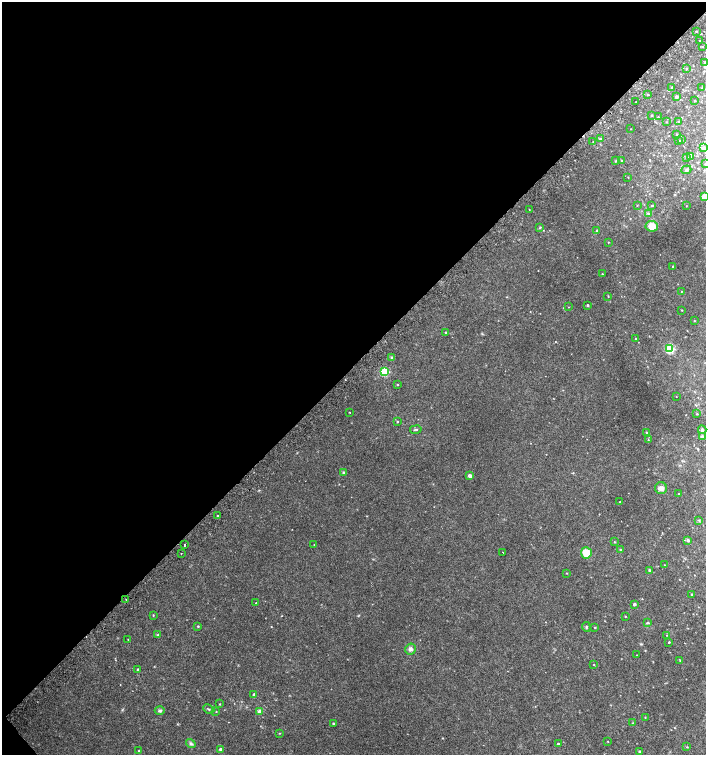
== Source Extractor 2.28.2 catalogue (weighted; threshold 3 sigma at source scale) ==
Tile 5 of 4 x 4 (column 1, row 2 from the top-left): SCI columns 182-1589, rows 3047-4551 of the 6060 x 6084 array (HDU 1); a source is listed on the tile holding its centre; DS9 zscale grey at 2 x 2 block average (1 PNG px = mean of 2 x 2 image px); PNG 708 x 757 px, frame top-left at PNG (2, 2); each listed source drawn as its Kron ellipse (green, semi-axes under 4 px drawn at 4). Shown black and unused: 49% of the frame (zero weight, under 2 of 3 exposures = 2% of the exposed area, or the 3 px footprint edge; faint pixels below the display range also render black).
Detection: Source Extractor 2.28.2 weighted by HDU 2 'WHT'; one run over the whole footprint, this tile lists its part. Background 0.0224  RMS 0.0055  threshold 0.0248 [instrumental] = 3 sigma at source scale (4.5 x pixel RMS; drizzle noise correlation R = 1.50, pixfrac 1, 0.0396/0.0396 arcsec/px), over >= 5 px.
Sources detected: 118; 2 inside a brighter listed object's ellipse — not listed separately; the other 116 listed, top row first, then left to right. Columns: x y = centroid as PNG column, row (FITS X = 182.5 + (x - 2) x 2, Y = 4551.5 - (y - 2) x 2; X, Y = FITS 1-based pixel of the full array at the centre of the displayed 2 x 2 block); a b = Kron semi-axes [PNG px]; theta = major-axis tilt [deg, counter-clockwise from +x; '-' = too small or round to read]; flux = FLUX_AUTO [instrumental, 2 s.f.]
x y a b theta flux
696 31 2 2 - 0.68
700 41 3 2 - 0.99
702 46 3 2 - 0.55
705 62 3 2 - 0.79
686 68 2 2 - 0.69
672 87 3 2 - 1.7
702 88 2 2 - 0.38
648 94 3 2 - 1.1
677 97 3 3 - 2.5
636 101 2 2 - 0.51
695 101 2 2 - 0.85
651 115 2 2 - 1.1
658 117 2 2 - 0.66
666 122 3 2 - 0.53
678 122 3 2 - 0.65
630 129 2 2 - 0.36
677 134 3 2 - 0.68
600 139 3 2 - 2.2
681 140 3 2 - 1
679 141 2 2 - 1
593 142 2 2 - 0.67
703 148 3 3 - 3.1
691 156 4 3 - 1.3
687 157 3 3 - 1.7
615 161 3 2 - 0.76
622 161 2 2 - 1.7
705 164 3 3 - 1
686 170 5 3 - 2.5
628 177 2 2 - 0.51
704 196 3 2 - 23
637 205 2 2 - 0.68
651 205 3 3 - 1.2
686 206 2 2 - 0.38
529 209 2 2 - 1.5
648 213 3 3 - 1.3
652 226 6 5 - 15
540 228 3 2 - 0.86
597 230 3 2 - 0.79
608 242 2 2 - 0.61
673 266 2 2 - 0.94
602 274 2 2 - 0.86
681 291 2 2 - 0.46
608 296 3 2 - 0.58
587 305 2 2 - 1.7
569 307 2 2 - 0.42
682 310 2 2 - 0.55
694 321 3 2 - 0.54
446 332 2 2 - 0.93
635 339 2 2 - 0.67
670 349 3 3 - 120
392 357 4 4 - 1.5
385 372 3 3 - 88
397 385 3 2 - 0.81
676 396 2 2 - 0.38
349 412 2 2 - 0.99
697 414 3 2 - 0.84
397 421 3 2 - 0.95
416 429 6 3 10 1.5
702 430 4 3 - 1.9
647 433 3 3 - 1.5
702 437 2 2 - 10
648 440 2 2 - 0.6
343 472 4 3 - 1.4
469 476 2 2 - 6.3
661 488 6 6 - 4.8
679 493 2 2 - 0.47
620 502 2 2 - 0.94
218 516 2 2 - 6.1
698 520 3 2 - 0.83
688 540 3 3 - 1.8
614 542 3 2 - 0.8
184 545 3 2 - 1.4
314 545 2 2 - 0.49
620 550 3 3 - 1.1
503 552 2 2 - 2.3
586 553 5 5 - 19
181 554 2 2 - 1.2
665 565 2 2 - 0.53
649 570 4 3 - 1.1
566 573 2 2 - 0.53
691 594 3 2 - 0.8
126 599 2 2 - 0.53
256 603 2 2 - 0.57
634 604 2 2 - 2.8
153 615 3 2 - 0.77
625 616 2 2 - 0.68
647 623 4 3 - 1.3
198 626 3 2 - 1.1
586 627 5 3 - 1.6
595 627 2 2 - 0.79
158 635 4 3 - 1.5
666 635 2 2 - 0.44
128 639 2 2 - 0.51
669 642 2 2 - 1.3
411 649 5 5 - 3.7
637 655 2 2 - 0.48
680 661 4 2 - 0.83
594 664 2 2 - 0.55
137 669 2 2 - 0.99
254 694 3 2 - 2.6
220 704 2 2 - 0.79
209 709 6 2 -26 1.5
160 711 5 4 - 2.2
216 711 2 2 - 0.6
260 711 3 3 - 11
645 717 2 2 - 0.59
333 723 2 2 - 1
633 723 3 2 - 0.7
279 733 3 2 - 0.55
608 741 2 2 - 0.48
191 744 5 4 - 2.2
558 744 3 2 - 1.5
687 747 3 2 - 0.74
221 749 2 2 - 5.4
138 751 3 2 - 1
639 751 2 2 - 2
Isophote crosses this tile's border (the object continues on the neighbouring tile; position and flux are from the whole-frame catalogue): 2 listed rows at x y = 705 164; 704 196
Diffuse or blended objects may show on this block-average render without a row.